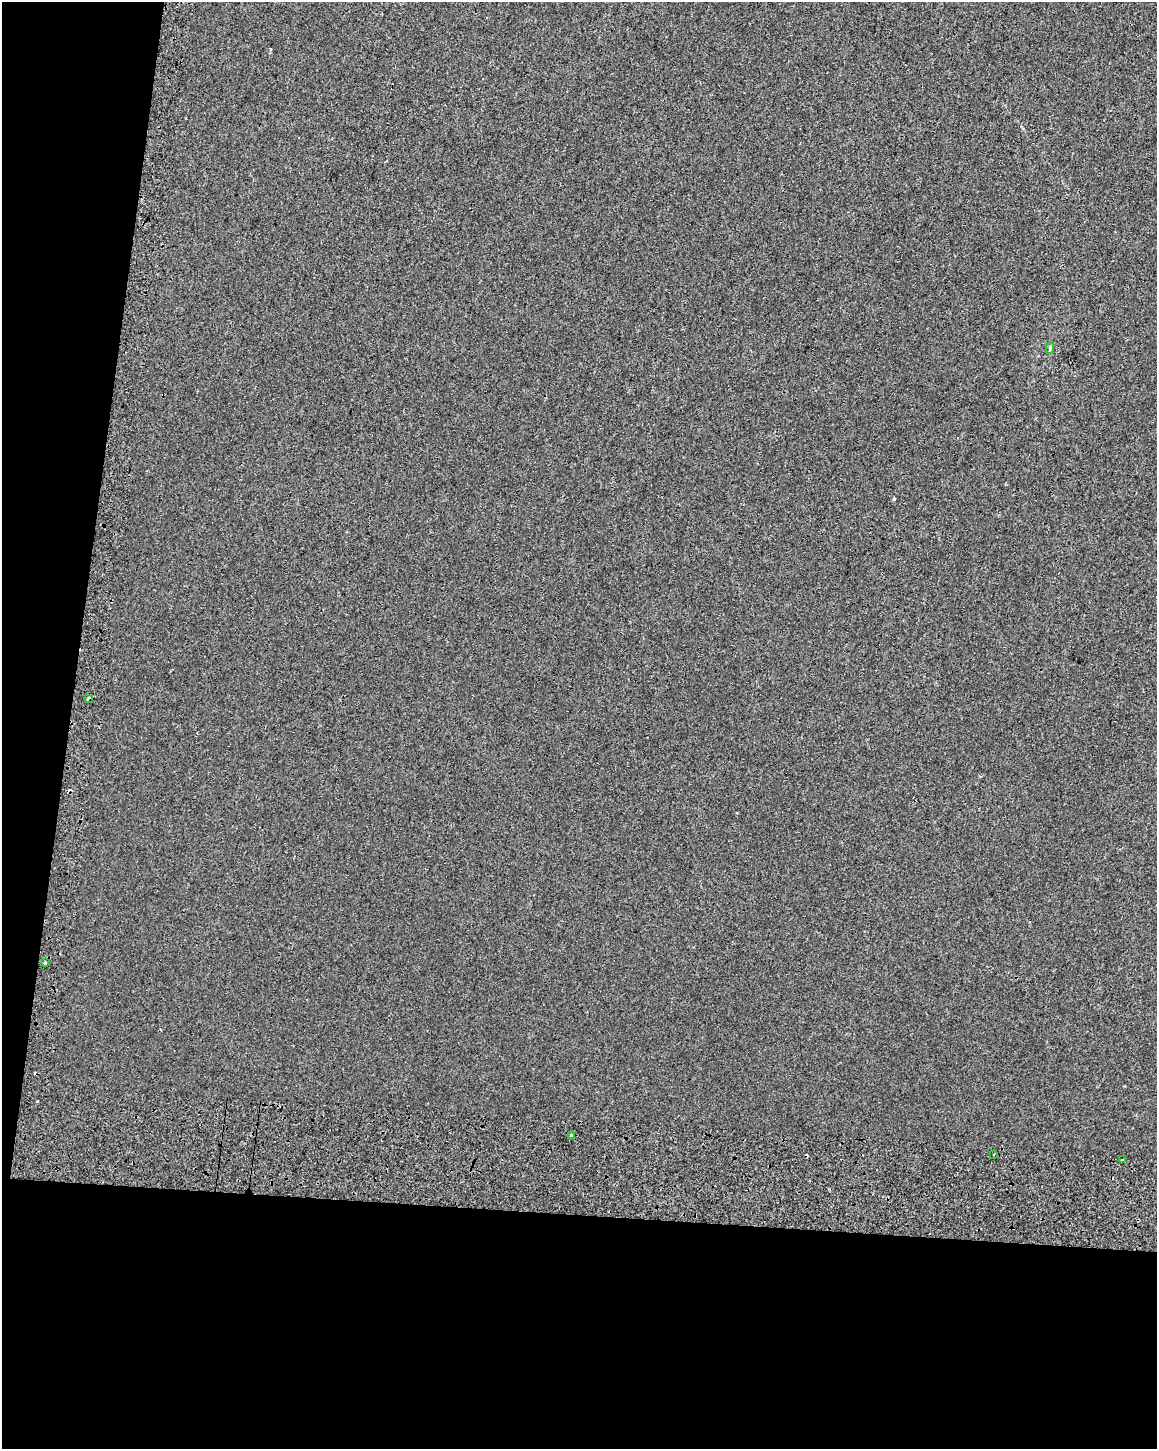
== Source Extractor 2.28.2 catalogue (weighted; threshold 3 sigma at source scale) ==
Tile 9 of 4 x 3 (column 1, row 3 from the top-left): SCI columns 44-1198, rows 329-1775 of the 4714 x 5054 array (HDU 1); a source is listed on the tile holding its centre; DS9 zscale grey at full resolution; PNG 1159 x 1451 px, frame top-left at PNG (2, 2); each listed source drawn as its Kron ellipse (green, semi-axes under 4 px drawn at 4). Shown black and unused: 22% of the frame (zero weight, under 2 of 3 exposures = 6% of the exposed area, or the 3 px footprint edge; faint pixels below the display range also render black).
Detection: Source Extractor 2.28.2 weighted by HDU 2 'WHT'; one run over the whole footprint, this tile lists its part. Background 7.14e-04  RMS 0.0061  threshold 0.0275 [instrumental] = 3 sigma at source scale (4.5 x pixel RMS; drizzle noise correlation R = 1.50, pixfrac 1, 0.0396/0.0396 arcsec/px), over >= 5 px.
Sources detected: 10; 4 cosmic-ray / hot-pixel residue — neither listed nor drawn; the other 6 listed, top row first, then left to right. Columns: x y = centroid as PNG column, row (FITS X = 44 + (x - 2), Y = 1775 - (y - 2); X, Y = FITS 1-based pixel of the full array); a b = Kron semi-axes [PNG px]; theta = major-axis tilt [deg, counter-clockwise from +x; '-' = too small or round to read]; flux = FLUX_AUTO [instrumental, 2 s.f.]
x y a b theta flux
1050 348 5 4 - 1.4
88 699 4 3 - 6.6
45 963 3 3 - 3
572 1136 3 3 - 12
994 1154 2 2 - 0.6
1123 1160 3 3 - 2.3
Overlapping masked pixels (flux is a lower limit): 1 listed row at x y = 88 699